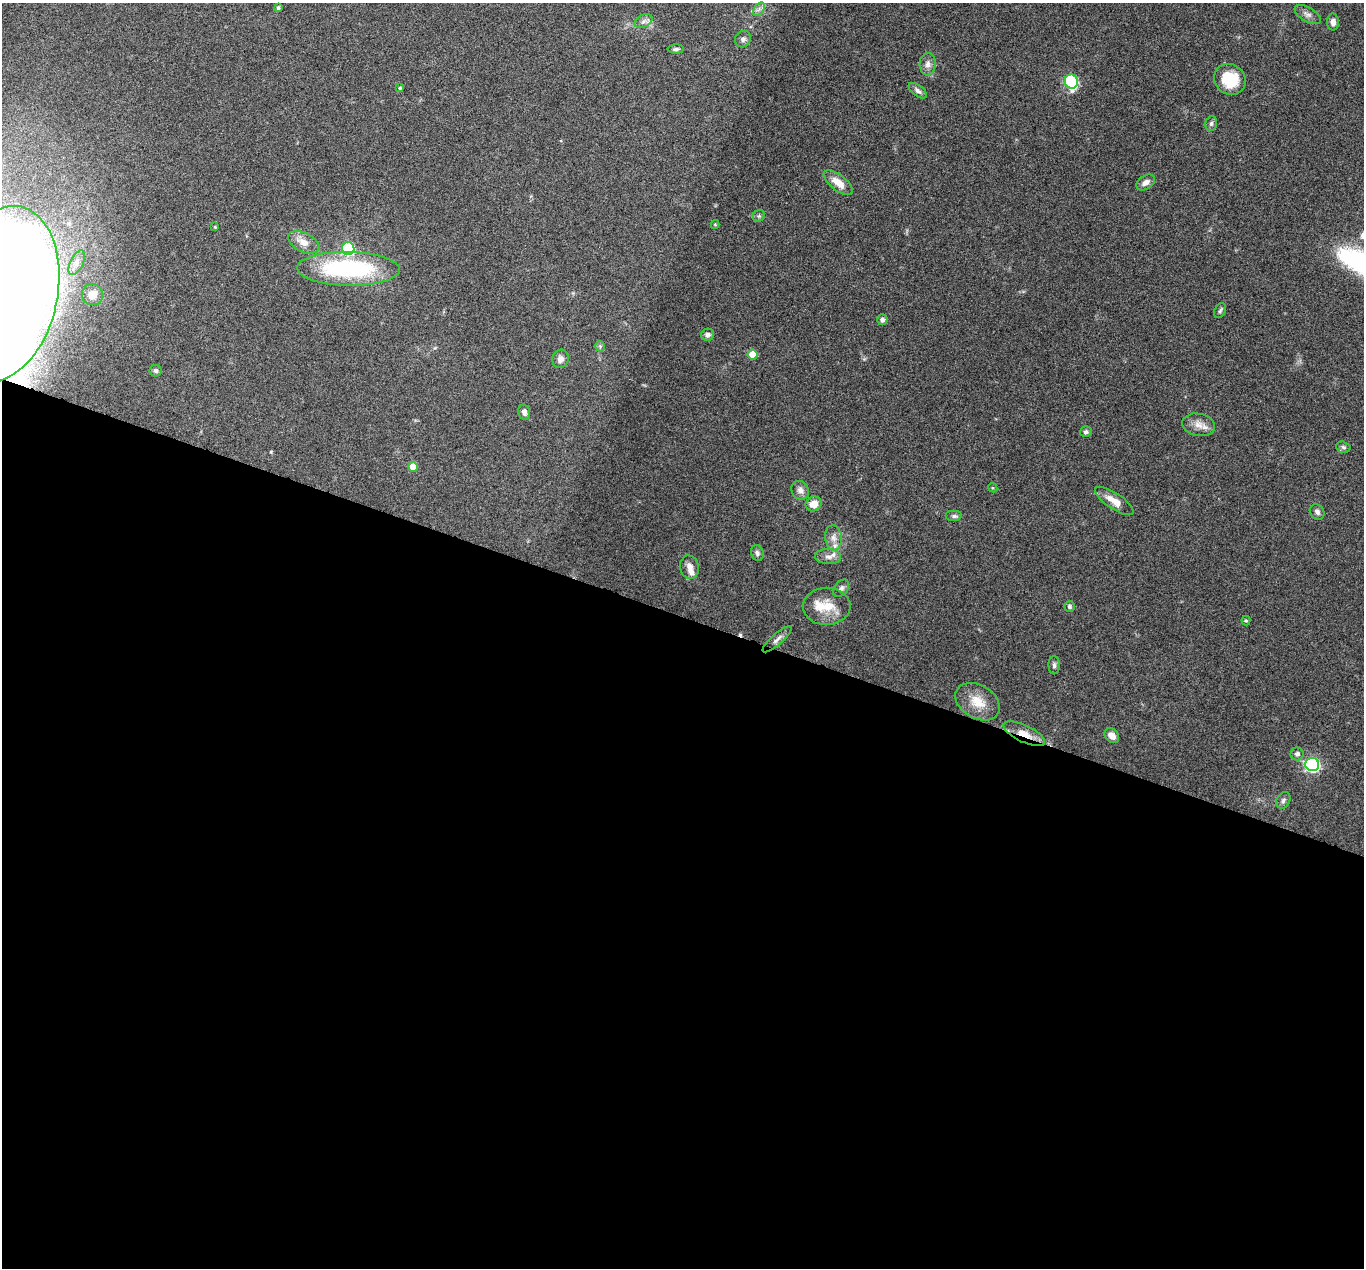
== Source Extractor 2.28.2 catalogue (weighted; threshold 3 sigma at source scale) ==
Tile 14 of 4 x 4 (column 2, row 4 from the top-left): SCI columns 1363-2724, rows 136-1401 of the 5447 x 5464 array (HDU 1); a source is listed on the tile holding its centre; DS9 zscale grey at full resolution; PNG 1366 x 1270 px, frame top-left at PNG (2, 3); each listed source drawn as its Kron ellipse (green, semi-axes under 4 px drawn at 4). Shown black and unused: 51% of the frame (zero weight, under 4 of 8 exposures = <1% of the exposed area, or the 3 px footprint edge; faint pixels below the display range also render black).
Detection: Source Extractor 2.28.2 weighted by HDU 2 'WHT'; one run over the whole footprint, this tile lists its part. Background 0.06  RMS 0.0038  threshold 0.0155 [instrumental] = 3 sigma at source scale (4.09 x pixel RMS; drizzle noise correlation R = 1.36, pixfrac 0.8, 0.05/0.05 arcsec/px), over >= 5 px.
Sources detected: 62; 1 cosmic-ray / hot-pixel residue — neither listed nor drawn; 3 inside a brighter listed object's ellipse — not listed separately; the other 58 listed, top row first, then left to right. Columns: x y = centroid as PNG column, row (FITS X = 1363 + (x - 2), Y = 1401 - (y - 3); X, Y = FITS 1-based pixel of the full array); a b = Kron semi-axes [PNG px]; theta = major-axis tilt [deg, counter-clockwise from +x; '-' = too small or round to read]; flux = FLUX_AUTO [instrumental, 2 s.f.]
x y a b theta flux
278 8 3 3 - 0.64
759 9 7 5 56 1.1
1308 14 14 7 -30 1.7
643 21 10 6 28 1.5
1333 22 8 6 -89 1.7
743 39 8 7 - 1.2
676 49 8 4 1 0.85
928 64 11 8 87 2
1230 79 16 15 - 12
1071 82 7 6 - 36
400 88 4 3 - 0.49
918 91 11 5 -37 1.2
1211 124 7 5 75 0.82
838 182 17 8 -38 4.6
1146 182 10 6 32 1.9
759 216 6 5 - 0.66
715 225 4 4 - 0.37
215 227 4 4 - 0.34
304 242 17 9 -25 3.8
348 249 6 6 - 35
77 262 13 6 64 1.8
348 269 51 17 -1 47
2 294 89 55 78 1500
92 295 10 10 - 3.3
1220 311 8 5 63 0.73
882 320 5 5 - 0.92
708 335 6 6 - 1.3
600 346 5 5 - 0.59
753 354 5 5 - 6
560 359 9 8 - 1.7
156 371 6 5 - 0.79
524 412 7 6 - 1.5
1199 425 16 11 -10 3.5
1086 432 6 5 - 0.89
1343 447 7 5 -17 0.79
413 467 5 5 - 6.3
993 488 5 3 - 0.37
800 490 10 8 -55 1.8
1114 501 22 8 -34 4.3
814 504 8 7 - 3.7
1317 512 8 6 -51 1.3
954 516 8 5 0 0.95
834 538 13 8 -84 2.3
757 553 8 6 -75 0.93
828 557 13 7 -2 2.1
690 567 12 9 -77 2.4
841 588 10 6 51 1.2
827 606 24 18 1 7.9
1069 607 5 5 - 0.78
1246 621 5 4 - 0.47
777 639 18 5 41 1.7
1054 665 9 5 -90 1
978 702 24 16 -31 7.1
1024 734 23 8 -25 4.5
1112 736 8 6 -47 2.4
1297 754 6 6 - 1.4
1312 765 7 6 - 69
1283 800 9 6 61 1
Overlapping masked pixels (flux is a lower limit): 2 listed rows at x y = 2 294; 1024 734
Isophote crosses this tile's border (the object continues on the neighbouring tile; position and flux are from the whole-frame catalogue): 1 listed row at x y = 2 294